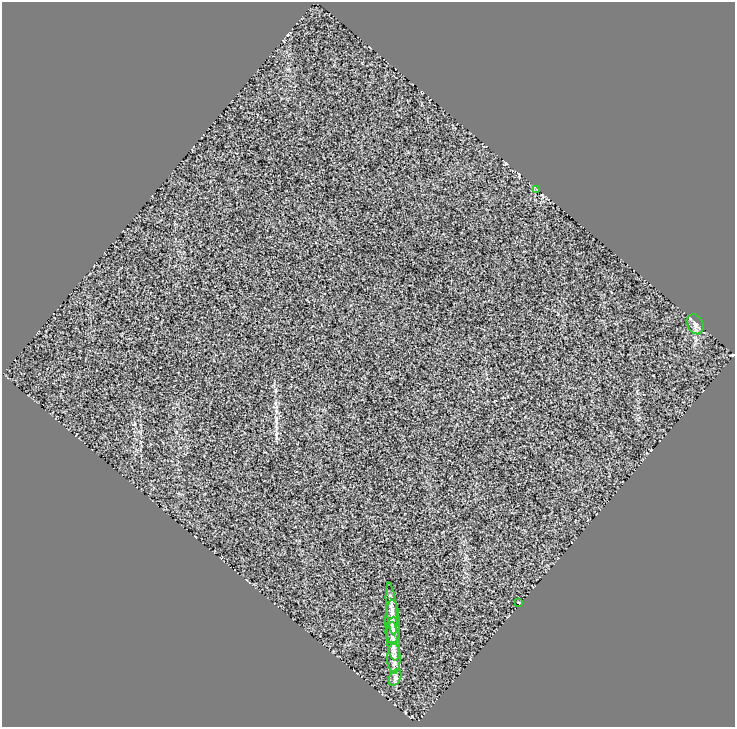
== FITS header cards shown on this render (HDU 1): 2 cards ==
NAXIS1  =                  733
NAXIS2  =                  725

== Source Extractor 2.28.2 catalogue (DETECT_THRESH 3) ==
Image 733 x 725 px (HDU 1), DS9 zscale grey, 1 PNG px = 1 image px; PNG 737 x 729 px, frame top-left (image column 1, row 725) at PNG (2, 2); each listed source drawn as its Kron ellipse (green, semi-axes under 4 px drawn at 4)
Background 0.629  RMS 0.14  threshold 0.416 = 3 sigma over >= 5 px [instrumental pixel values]
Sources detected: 9; all 9 listed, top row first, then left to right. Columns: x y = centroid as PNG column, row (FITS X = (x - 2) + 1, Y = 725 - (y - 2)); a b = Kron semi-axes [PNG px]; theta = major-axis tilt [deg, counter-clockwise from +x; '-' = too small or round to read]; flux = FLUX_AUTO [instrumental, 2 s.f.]
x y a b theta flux
536 189 2 2 - 5
695 324 10 7 -63 43
519 603 3 3 - 14
392 609 26 5 -84 71
392 622 22 7 -89 81
393 630 13 7 86 48
393 641 19 6 -84 78
394 658 15 6 -89 62
395 678 9 5 64 28